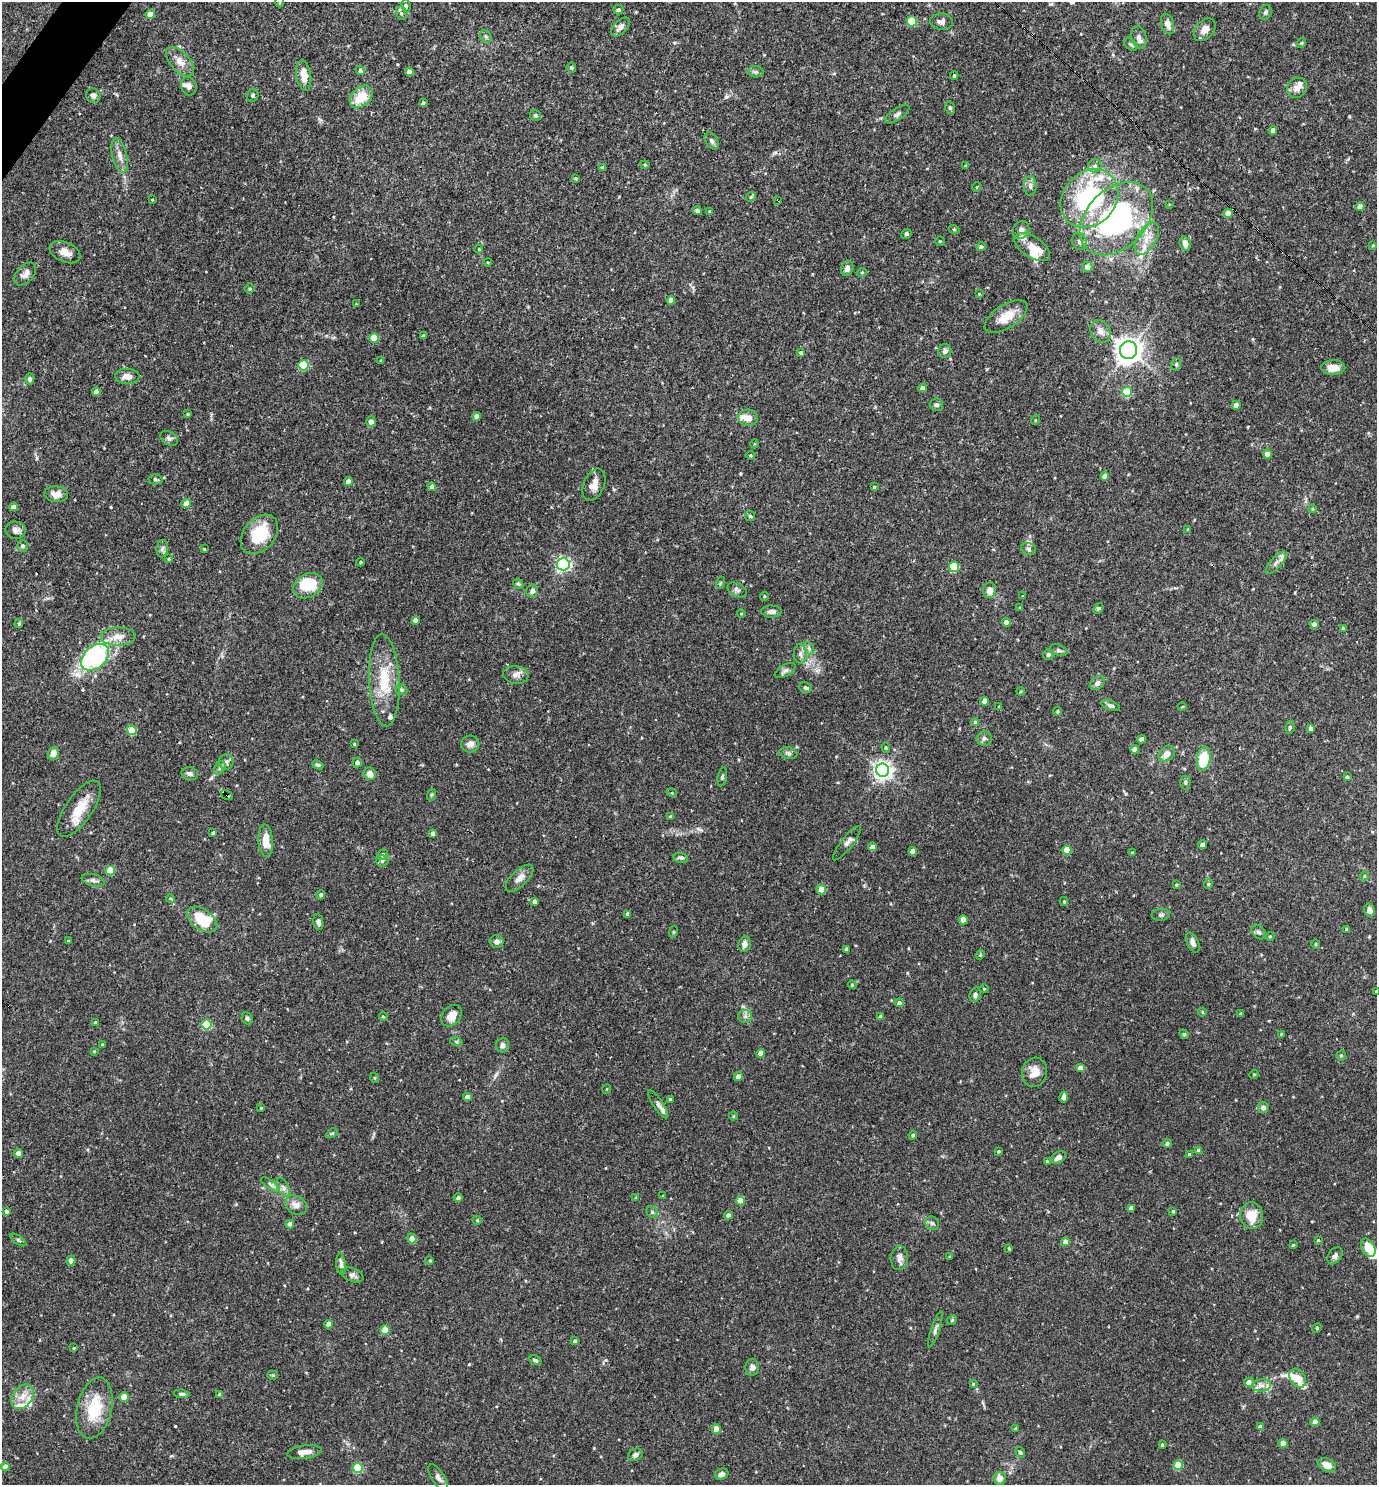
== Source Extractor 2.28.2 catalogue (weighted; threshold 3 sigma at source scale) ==
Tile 11 of 4 x 4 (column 3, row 3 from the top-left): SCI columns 2897-4271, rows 1484-2966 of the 5936 x 5931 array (HDU 1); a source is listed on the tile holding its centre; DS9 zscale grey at full resolution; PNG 1379 x 1487 px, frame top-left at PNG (2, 2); each listed source drawn as its Kron ellipse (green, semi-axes under 4 px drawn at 4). Shown black and unused: <1% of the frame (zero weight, under 3 of 4 exposures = <1% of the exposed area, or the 3 px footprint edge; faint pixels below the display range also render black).
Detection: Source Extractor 2.28.2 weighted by HDU 2 'WHT'; one run over the whole footprint, this tile lists its part. Background 0.0682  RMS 0.0034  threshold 0.0154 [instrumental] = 3 sigma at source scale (4.5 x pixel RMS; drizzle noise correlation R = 1.50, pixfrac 1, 0.05/0.05 arcsec/px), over >= 5 px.
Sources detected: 351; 2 inside a brighter object's white glare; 1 cosmic-ray / hot-pixel residue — neither listed nor drawn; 13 inside a brighter listed object's ellipse — not listed separately; the other 335 listed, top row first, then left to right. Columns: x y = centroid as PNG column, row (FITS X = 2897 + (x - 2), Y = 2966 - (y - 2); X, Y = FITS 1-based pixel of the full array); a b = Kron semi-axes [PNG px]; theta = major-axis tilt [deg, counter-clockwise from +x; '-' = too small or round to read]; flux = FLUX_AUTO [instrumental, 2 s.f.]
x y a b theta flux
279 2 5 3 - 0.38
406 6 7 4 -80 0.56
618 10 5 4 - 0.76
1266 12 7 6 - 0.74
401 13 7 5 -75 0.71
150 14 4 4 - 2.7
912 21 5 5 - 12
941 22 11 8 -2 1.6
1167 24 10 6 -74 2.1
620 27 12 6 45 1.9
1205 30 13 9 48 2.9
486 37 6 5 - 0.61
1139 37 11 7 -74 1.6
1301 43 5 4 - 0.43
1131 44 7 5 -39 0.65
180 62 18 9 -47 3.3
571 68 5 5 - 0.54
360 71 5 4 - 0.81
409 72 4 4 - 2
756 72 8 5 0 0.84
304 75 15 7 -81 4
954 76 4 3 - 0.44
189 86 9 7 -73 1.5
1297 88 11 9 50 2.2
93 95 7 7 - 1.2
253 95 6 5 - 0.64
361 97 13 9 42 7.2
423 103 4 3 - 0.53
950 108 6 4 -69 0.5
897 114 14 6 34 1.1
535 115 6 5 - 0.69
1273 130 4 4 - 1.9
712 141 9 6 -58 1
120 156 17 7 -76 2.6
645 165 4 4 - 0.38
966 166 4 3 - 0.46
1095 166 6 6 - 1.1
603 168 4 4 - 1.7
576 178 4 3 - 0.41
1030 186 10 6 -89 1.2
977 187 5 3 - 0.26
751 197 5 4 - 0.42
1089 198 31 26 47 48
152 200 3 2 - 0.25
778 200 3 2 - 0.57
1169 204 4 2 - 0.21
1360 207 4 4 - 2.4
697 211 4 4 - 0.77
710 211 4 3 - 0.49
1228 213 4 4 - 3.7
1116 219 42 29 45 63
954 229 5 3 - 0.32
1021 230 9 8 - 1.4
906 234 5 4 - 0.66
1147 238 18 9 60 4.3
940 241 4 4 - 0.34
1079 242 8 7 - 1.2
1185 243 7 5 -75 1.7
1373 245 3 2 - 0.32
981 247 4 4 - 0.77
1032 247 20 10 -33 5.8
479 249 4 4 - 0.3
65 252 16 10 -23 3.1
488 262 4 3 - 0.28
1087 267 5 5 - 2.2
847 268 8 6 70 1.3
862 272 5 3 - 0.3
25 274 13 8 48 1.9
250 289 5 5 - 0.51
979 294 4 3 - 0.27
671 300 4 4 - 2.1
356 304 4 3 - 0.24
1006 317 24 11 33 5.7
1100 331 11 9 -58 2.3
423 336 4 3 - 0.4
374 338 5 4 - 6.4
1129 350 9 8 - 310
945 351 7 6 - 1
801 353 4 4 - 0.64
381 361 3 3 - 0.51
1176 364 6 5 - 0.55
303 365 5 5 - 18
1333 368 12 7 0 3.5
127 376 12 7 -4 2.6
30 379 5 4 - 0.87
922 388 4 4 - 1.7
96 392 4 4 - 2.4
1127 392 5 5 - 13
937 405 6 6 - 0.83
1236 405 4 4 - 2
188 414 3 3 - 0.3
476 416 4 4 - 1.9
748 418 10 8 -9 2.5
1035 420 5 3 - 0.26
371 422 5 4 - 1.8
169 438 9 6 -32 1
755 444 4 3 - 0.27
1268 454 4 4 - 2.9
750 455 4 4 - 0.34
1105 476 4 4 - 2.8
155 479 7 5 -1 0.59
348 482 4 4 - 2.4
594 485 16 10 67 3.3
432 487 4 4 - 1.4
874 487 4 3 - 0.3
56 494 12 8 -4 2.5
186 504 4 4 - 2.7
13 507 4 4 - 2.3
1313 509 4 4 - 0.32
750 516 5 5 - 0.48
1188 529 3 3 - 0.26
16 530 10 8 -10 1.6
259 534 22 15 49 13
22 546 6 5 - 0.83
162 549 9 5 82 0.97
204 549 3 2 - 0.33
1029 549 8 5 -18 0.79
169 559 4 3 - 0.49
360 562 4 3 - 0.32
1276 563 14 5 49 1.6
563 564 6 6 - 77
954 567 5 5 - 16
720 583 6 3 71 0.39
518 584 6 4 -41 0.49
308 586 15 11 30 11
737 590 10 6 -30 1.1
990 590 8 6 86 2.2
532 591 6 5 - 1.4
764 596 4 4 - 0.39
1023 596 3 3 - 0.23
1020 608 4 3 - 0.33
1098 608 6 4 46 0.5
771 611 10 6 -1 1.3
741 614 4 3 - 0.25
415 620 4 4 - 1.3
1006 622 4 4 - 2.4
19 624 4 4 - 0.39
1314 624 4 4 - 1.7
1343 628 3 3 - 0.53
118 637 17 9 1 3.6
809 648 7 4 -58 0.75
1058 650 9 5 -19 0.87
800 654 9 6 -88 1.5
1048 655 5 5 - 0.72
95 657 16 11 43 37
785 671 11 6 29 1.1
516 675 13 9 -7 2
384 680 46 15 -87 13
1097 683 8 6 42 1.3
805 688 6 5 - 0.68
401 690 6 5 - 0.61
1021 691 4 3 - 0.33
984 701 4 4 - 2.6
999 706 3 3 - 0.26
1111 706 9 4 -18 0.88
1182 707 4 3 - 0.27
1057 711 4 4 - 0.34
975 722 4 4 - 0.54
1290 727 6 4 75 0.55
1311 728 4 4 - 1.7
132 730 5 4 - 9.9
984 738 7 7 - 1
1141 739 4 4 - 2.1
354 744 4 3 - 0.32
470 744 9 8 - 2.1
886 747 5 4 - 0.45
1135 750 4 4 - 2.7
53 753 7 5 71 2.3
788 753 9 6 -10 0.96
1167 754 9 7 43 2.5
1204 759 12 6 81 14
226 762 7 7 - 1.1
357 762 5 4 - 1.4
318 765 6 4 -25 0.55
220 768 7 5 57 0.75
883 770 6 6 - 180
190 774 8 6 -14 1.2
370 774 6 6 - 2.4
722 777 9 4 79 0.6
1347 777 4 3 - 0.46
1185 782 7 5 89 0.57
672 793 5 3 - 0.34
227 795 6 4 -32 0.76
431 795 6 4 71 0.41
79 809 33 13 55 8
670 816 4 3 - 0.3
213 833 4 3 - 0.63
433 834 4 4 - 1.6
266 841 16 7 -87 4.8
847 843 21 6 52 1.6
1203 845 4 4 - 1.9
872 847 4 4 - 2.1
1067 850 4 4 - 8.6
913 851 4 4 - 2.3
1132 853 3 3 - 0.36
383 854 6 5 - 0.74
681 858 7 5 -16 0.8
382 861 6 6 - 0.73
110 871 5 4 - 11
1364 876 4 3 - 0.29
519 878 17 8 43 2.5
93 880 12 6 -14 1.2
1208 884 5 4 - 0.4
1176 885 4 3 - 0.3
821 890 5 4 - 6.1
321 895 4 4 - 0.7
170 898 4 3 - 0.35
534 901 4 3 - 1.1
1064 901 4 3 - 0.36
1369 910 6 5 - 1.8
628 914 4 3 - 0.96
1161 915 9 6 6 0.83
202 920 17 10 -35 12
963 920 4 4 - 5.4
318 922 8 5 -79 1.1
1347 929 4 3 - 0.75
673 932 5 3 - 0.33
1259 932 8 6 -49 0.93
1270 936 4 4 - 0.31
68 941 3 3 - 0.41
496 942 7 6 - 1.2
1193 943 10 6 -65 1.3
744 944 8 6 77 1.7
1316 944 4 3 - 0.32
846 949 4 4 - 0.76
980 955 4 3 - 0.33
852 985 4 4 - 0.32
984 989 5 4 - 0.37
1376 991 3 3 - 0.32
975 995 7 5 75 1.1
899 1003 4 4 - 1
1202 1012 4 4 - 0.37
1241 1014 4 3 - 0.64
452 1016 12 9 49 3.7
745 1016 7 6 - 1
383 1017 4 3 - 0.4
881 1017 4 4 - 1.7
247 1018 6 5 - 0.63
95 1023 4 4 - 0.75
207 1025 5 5 - 19
1184 1034 5 4 - 0.39
1281 1034 3 3 - 0.23
456 1041 6 4 -19 0.5
102 1045 3 3 - 0.37
503 1045 7 6 - 1.1
94 1051 4 3 - 0.32
760 1053 4 4 - 3.2
1341 1055 5 4 - 0.52
1080 1068 4 4 - 2.4
1034 1072 14 12 75 3.7
1254 1074 5 4 - 0.31
738 1076 4 4 - 2.3
375 1078 5 3 - 0.29
607 1089 5 3 - 0.25
468 1097 4 4 - 2.3
1064 1097 5 4 - 2.5
670 1099 4 3 - 0.47
658 1104 16 5 -56 1.1
1263 1107 5 5 - 1.9
261 1108 4 3 - 0.27
733 1116 4 4 - 0.33
332 1133 6 4 29 0.45
913 1135 4 4 - 0.66
1167 1143 4 4 - 0.92
998 1151 3 3 - 0.34
1199 1151 4 4 - 2.2
19 1153 4 4 - 2.8
1189 1154 3 3 - 0.39
1058 1157 8 5 30 1.7
1047 1161 4 3 - 0.45
271 1184 11 4 -36 0.86
283 1187 10 5 -63 1.2
663 1196 4 2 - 0.25
458 1198 4 4 - 1.1
636 1198 4 3 - 0.4
740 1201 4 4 - 5.5
296 1205 12 8 -32 2.3
1131 1208 4 4 - 1.7
6 1211 4 4 - 0.71
1173 1211 3 3 - 0.39
652 1212 6 5 - 0.68
728 1215 4 4 - 1.3
1252 1216 13 11 -85 6.3
477 1220 4 3 - 0.29
932 1223 7 6 - 0.83
290 1224 4 4 - 2.7
412 1239 5 4 - 1.9
18 1240 9 3 -34 0.53
1318 1240 4 3 - 0.37
1065 1242 4 4 - 2.1
1293 1245 4 3 - 0.28
1009 1248 4 3 - 0.44
1368 1248 10 6 -61 6.5
1335 1256 9 6 55 1.1
950 1257 3 3 - 0.39
899 1258 12 8 86 1.7
430 1260 4 3 - 0.33
71 1261 4 4 - 2
341 1264 11 4 -84 1.1
353 1275 11 6 -22 1.2
952 1320 5 4 - 0.43
329 1324 4 4 - 1.9
1317 1328 5 4 - 0.37
935 1329 19 4 72 1.1
385 1330 4 4 - 8.2
575 1341 4 4 - 0.54
74 1348 4 3 - 0.28
535 1360 6 4 -24 0.77
752 1367 8 7 - 1.2
273 1375 5 4 - 0.41
1298 1378 10 7 -57 4.8
1249 1382 5 4 - 2.1
973 1384 4 3 - 0.38
1262 1385 9 6 6 1.7
182 1394 8 4 -5 0.74
219 1395 4 4 - 0.83
23 1397 13 9 55 3.7
124 1397 4 4 - 5.3
94 1408 31 17 77 13
1315 1422 4 4 - 2.7
1260 1427 4 4 - 1.8
1016 1428 3 3 - 0.63
716 1429 5 4 - 3.8
1283 1443 4 4 - 4.2
1162 1445 4 3 - 0.41
304 1452 17 6 8 2.5
1020 1452 6 4 -57 0.59
635 1455 8 6 25 1.1
1178 1465 5 4 - 8.7
1327 1465 9 6 -24 3
5 1467 4 4 - 2.8
358 1468 5 5 - 19
722 1474 7 5 25 1.1
438 1477 15 6 -57 1.5
1000 1478 6 6 - 2.3
Overlapping masked pixels (flux is a lower limit): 2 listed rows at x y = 778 200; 227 795
Isophote crosses this tile's border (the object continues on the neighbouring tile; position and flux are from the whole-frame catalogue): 2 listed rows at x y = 279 2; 1376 991